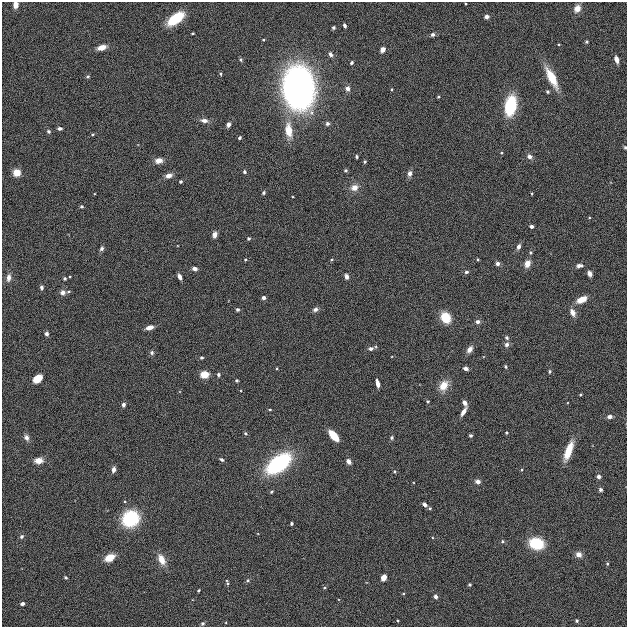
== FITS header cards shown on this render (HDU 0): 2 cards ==
NAXIS1  =                  625
NAXIS2  =                  625

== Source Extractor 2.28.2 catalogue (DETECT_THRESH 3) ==
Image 625 x 625 px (HDU 0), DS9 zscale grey, 1 PNG px = 1 image px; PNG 629 x 629 px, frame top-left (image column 1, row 625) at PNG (2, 2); no overlay
Background 1.99e-04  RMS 0.0056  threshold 0.0167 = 3 sigma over >= 5 px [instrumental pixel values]
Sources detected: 137; all 137 listed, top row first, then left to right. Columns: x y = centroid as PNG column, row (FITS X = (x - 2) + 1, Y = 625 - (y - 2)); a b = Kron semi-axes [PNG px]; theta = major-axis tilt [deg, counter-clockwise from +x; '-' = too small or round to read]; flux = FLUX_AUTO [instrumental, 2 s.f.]
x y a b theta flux
15 5 5 4 - 4.5
577 8 7 6 - 3.6
486 17 4 4 - 1.6
176 18 12 6 37 21
345 26 4 3 - 1.1
333 28 4 3 - 0.73
192 33 3 2 - 0.4
433 34 4 4 - 1.1
263 40 4 3 - 0.38
586 42 4 4 - 0.52
102 47 6 4 17 4.7
382 50 4 4 - 2.7
330 54 6 5 - 1.3
616 59 5 4 - 3.1
241 60 5 5 - 0.61
351 63 4 3 - 0.77
220 74 5 4 - 0.49
88 76 4 4 - 0.61
552 78 17 6 -63 11
299 88 28 20 -84 200
347 89 6 5 - 1.7
547 92 4 4 - 0.59
438 97 4 3 - 0.36
510 105 15 8 80 23
204 120 9 5 -7 1.8
327 124 5 5 - 0.94
228 125 4 4 - 1.9
60 128 5 3 - 1
289 130 13 7 -84 6.8
48 131 5 4 - 0.8
92 134 6 4 19 0.46
239 138 4 3 - 0.76
625 147 4 3 - 0.64
529 156 5 4 - 1.9
357 157 3 3 - 0.72
159 161 6 5 - 3.6
365 162 3 3 - 0.52
346 170 4 4 - 0.59
244 172 4 4 - 0.74
17 173 7 7 - 4.4
410 173 6 4 77 1.8
169 176 6 5 - 2.5
181 182 3 3 - 0.67
354 188 7 6 - 3.3
263 193 4 4 - 0.62
81 206 4 4 - 0.58
531 226 4 3 - 1.2
215 235 5 4 - 2.1
249 239 4 3 - 0.63
519 247 5 4 - 1.6
102 249 5 4 - 0.99
530 252 5 4 - 0.5
478 259 3 2 - 0.38
245 260 5 3 - 0.42
497 264 4 4 - 1.3
527 264 6 5 - 3.9
579 266 7 4 2 1.4
195 269 5 4 - 1.5
466 272 5 4 - 0.78
589 274 4 4 - 2.6
346 276 5 4 - 1.6
180 277 5 3 - 1.9
9 278 8 5 84 2.1
65 279 4 4 - 0.55
42 287 4 4 - 0.99
63 292 6 6 - 2.3
264 298 4 4 - 1.2
581 300 7 4 26 6.6
315 309 6 5 - 1.3
237 310 4 4 - 0.83
573 312 8 5 -64 2.3
446 317 9 7 -52 9.5
478 322 5 5 - 1.4
149 327 7 4 15 2.5
47 334 4 4 - 1.1
507 338 6 5 - 0.77
507 344 6 5 - 1.2
370 349 6 5 - 1.1
470 349 7 5 53 2.3
152 353 5 5 - 0.96
201 358 4 3 - 0.58
506 366 4 3 - 0.5
466 368 4 3 - 1.6
549 371 4 4 - 0.58
204 375 7 6 - 5.7
218 375 4 4 - 0.8
37 379 6 5 - 18
237 380 4 4 - 0.56
377 383 6 3 -80 2.7
443 386 8 6 61 7.1
580 395 3 3 - 0.46
428 401 4 4 - 0.54
465 403 5 4 - 2
123 405 4 4 - 1.1
270 410 4 2 - 0.43
463 412 6 3 58 3.6
609 417 6 4 2 1.3
245 433 4 4 - 0.65
506 433 3 3 - 0.43
470 435 3 3 - 0.74
333 436 8 4 -49 18
26 437 8 6 -64 1.4
392 438 5 4 - 0.74
568 451 17 6 70 9.2
221 459 5 4 - 0.82
39 461 6 5 - 4.6
349 461 5 4 - 1.9
278 463 23 12 37 41
114 470 5 4 - 1.8
521 470 4 3 - 0.36
395 471 4 4 - 0.44
599 477 4 4 - 1.1
477 481 5 4 - 1.8
601 490 4 4 - 0.94
271 492 4 4 - 0.52
425 504 6 5 - 1.5
130 519 14 12 38 25
292 523 3 3 - 0.61
22 536 5 4 - 0.9
502 541 5 5 - 0.64
536 543 12 9 -15 16
579 554 6 5 - 2.5
109 558 8 5 27 6.7
161 559 10 6 -65 5.1
607 564 4 3 - 0.44
65 577 4 3 - 0.55
384 578 5 4 - 5.4
248 580 5 5 - 0.6
227 582 8 3 -71 0.54
469 584 3 3 - 0.47
325 588 4 3 - 0.35
199 590 3 3 - 0.56
436 597 5 4 - 1
22 604 4 3 - 0.99
398 621 3 2 - 0.35
577 621 4 4 - 0.62
202 623 5 4 - 0.74
At the frame edge (FLAGS 8, measured only in part): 2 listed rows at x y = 15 5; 625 147